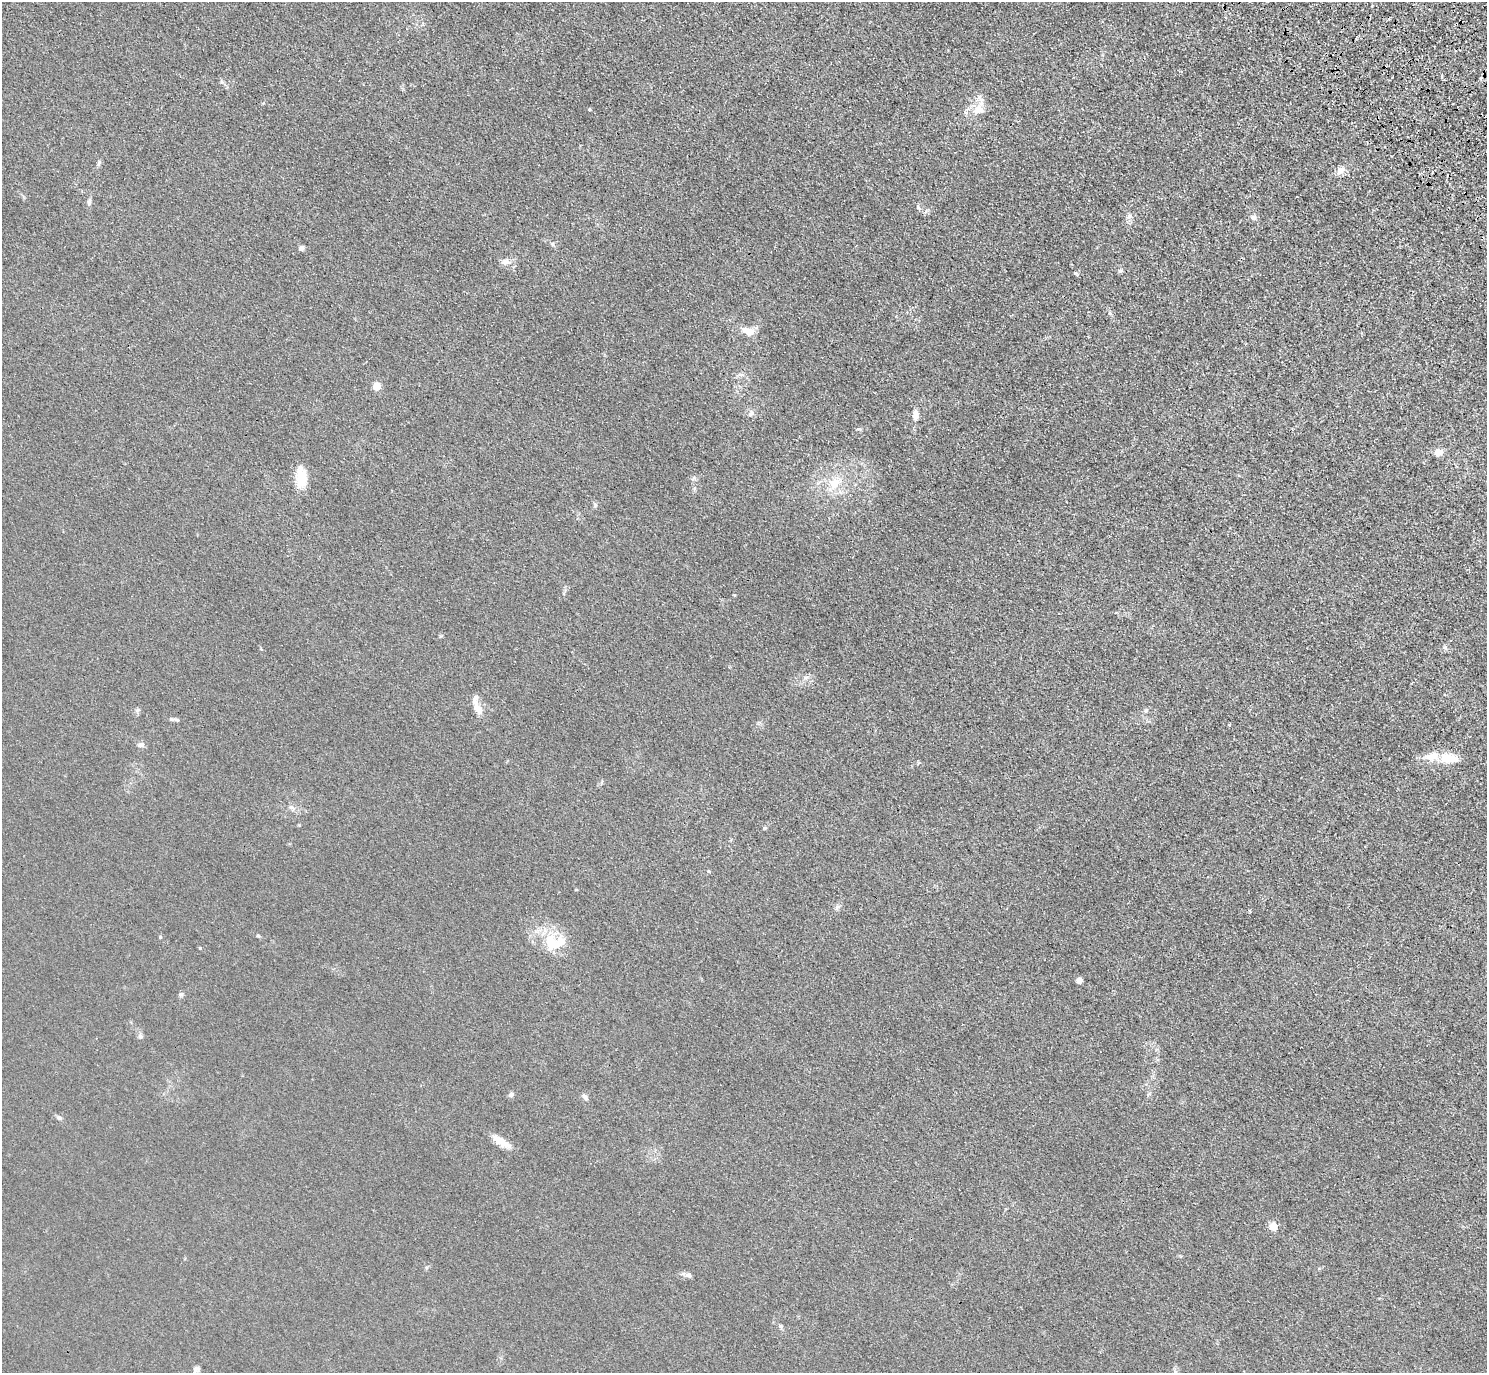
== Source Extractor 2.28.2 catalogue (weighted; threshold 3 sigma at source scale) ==
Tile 10 of 4 x 4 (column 2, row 3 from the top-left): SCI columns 1576-3060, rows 1759-3129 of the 6120 x 6120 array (HDU 1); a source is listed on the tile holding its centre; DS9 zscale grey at full resolution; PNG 1489 x 1375 px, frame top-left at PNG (2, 2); no overlay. Shown black and unused: <1% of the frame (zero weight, under 3 of 4 exposures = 6% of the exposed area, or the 3 px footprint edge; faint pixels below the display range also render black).
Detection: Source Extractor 2.28.2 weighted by HDU 2 'WHT'; one run over the whole footprint, this tile lists its part. Background 0.0132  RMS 0.0053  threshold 0.024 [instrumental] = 3 sigma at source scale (4.5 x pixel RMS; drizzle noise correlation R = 1.50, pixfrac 1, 0.05/0.05 arcsec/px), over >= 5 px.
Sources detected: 48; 2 cosmic-ray / hot-pixel residue — not listed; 6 inside a brighter listed object's ellipse — not listed separately; the other 40 listed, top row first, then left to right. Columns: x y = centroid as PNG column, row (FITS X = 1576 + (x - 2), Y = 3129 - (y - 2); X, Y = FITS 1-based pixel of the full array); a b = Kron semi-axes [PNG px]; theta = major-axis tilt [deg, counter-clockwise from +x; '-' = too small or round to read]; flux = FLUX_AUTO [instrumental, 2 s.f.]
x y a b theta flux
1372 5 3 3 - 0.63
222 82 6 4 -70 0.84
979 110 16 10 4 6
99 164 8 4 81 0.95
1340 170 13 9 37 3.4
89 202 7 5 -87 1.7
1129 216 7 6 - 1.5
1254 218 7 7 - 1.5
552 244 6 4 -44 0.81
301 248 5 5 - 1.8
505 262 11 7 28 2.6
1120 271 5 5 - 0.96
748 331 21 9 -15 5.2
377 386 5 5 - 12
751 413 9 5 79 1.4
915 415 13 6 85 3.5
1438 452 10 8 19 3.3
301 478 24 12 -87 10
834 484 15 11 60 8.4
478 709 16 9 -50 4.5
171 719 6 5 - 0.9
1229 725 3 3 - 0.82
141 745 8 6 4 1.8
1449 759 23 10 -6 11
291 807 7 4 -44 1.2
576 889 4 3 - 0.38
1249 911 4 3 - 0.6
160 937 5 4 - 0.51
550 943 28 14 -89 12
200 948 4 3 - 0.46
1079 981 4 4 - 5.1
181 994 6 6 - 0.99
511 1095 7 6 - 1.2
585 1097 8 5 -57 1.4
59 1118 6 5 - 1.1
501 1141 26 8 -34 6.1
1273 1227 5 5 - 13
689 1275 7 6 - 1.3
781 1327 6 4 -72 0.84
196 1369 12 5 58 1.7
Unlisted compact peaks at least as high as the median listed source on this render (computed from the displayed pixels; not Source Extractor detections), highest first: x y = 764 828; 589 109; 859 429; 595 505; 1076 273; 441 636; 258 936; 708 871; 1110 313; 140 1036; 1445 647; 137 710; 837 907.